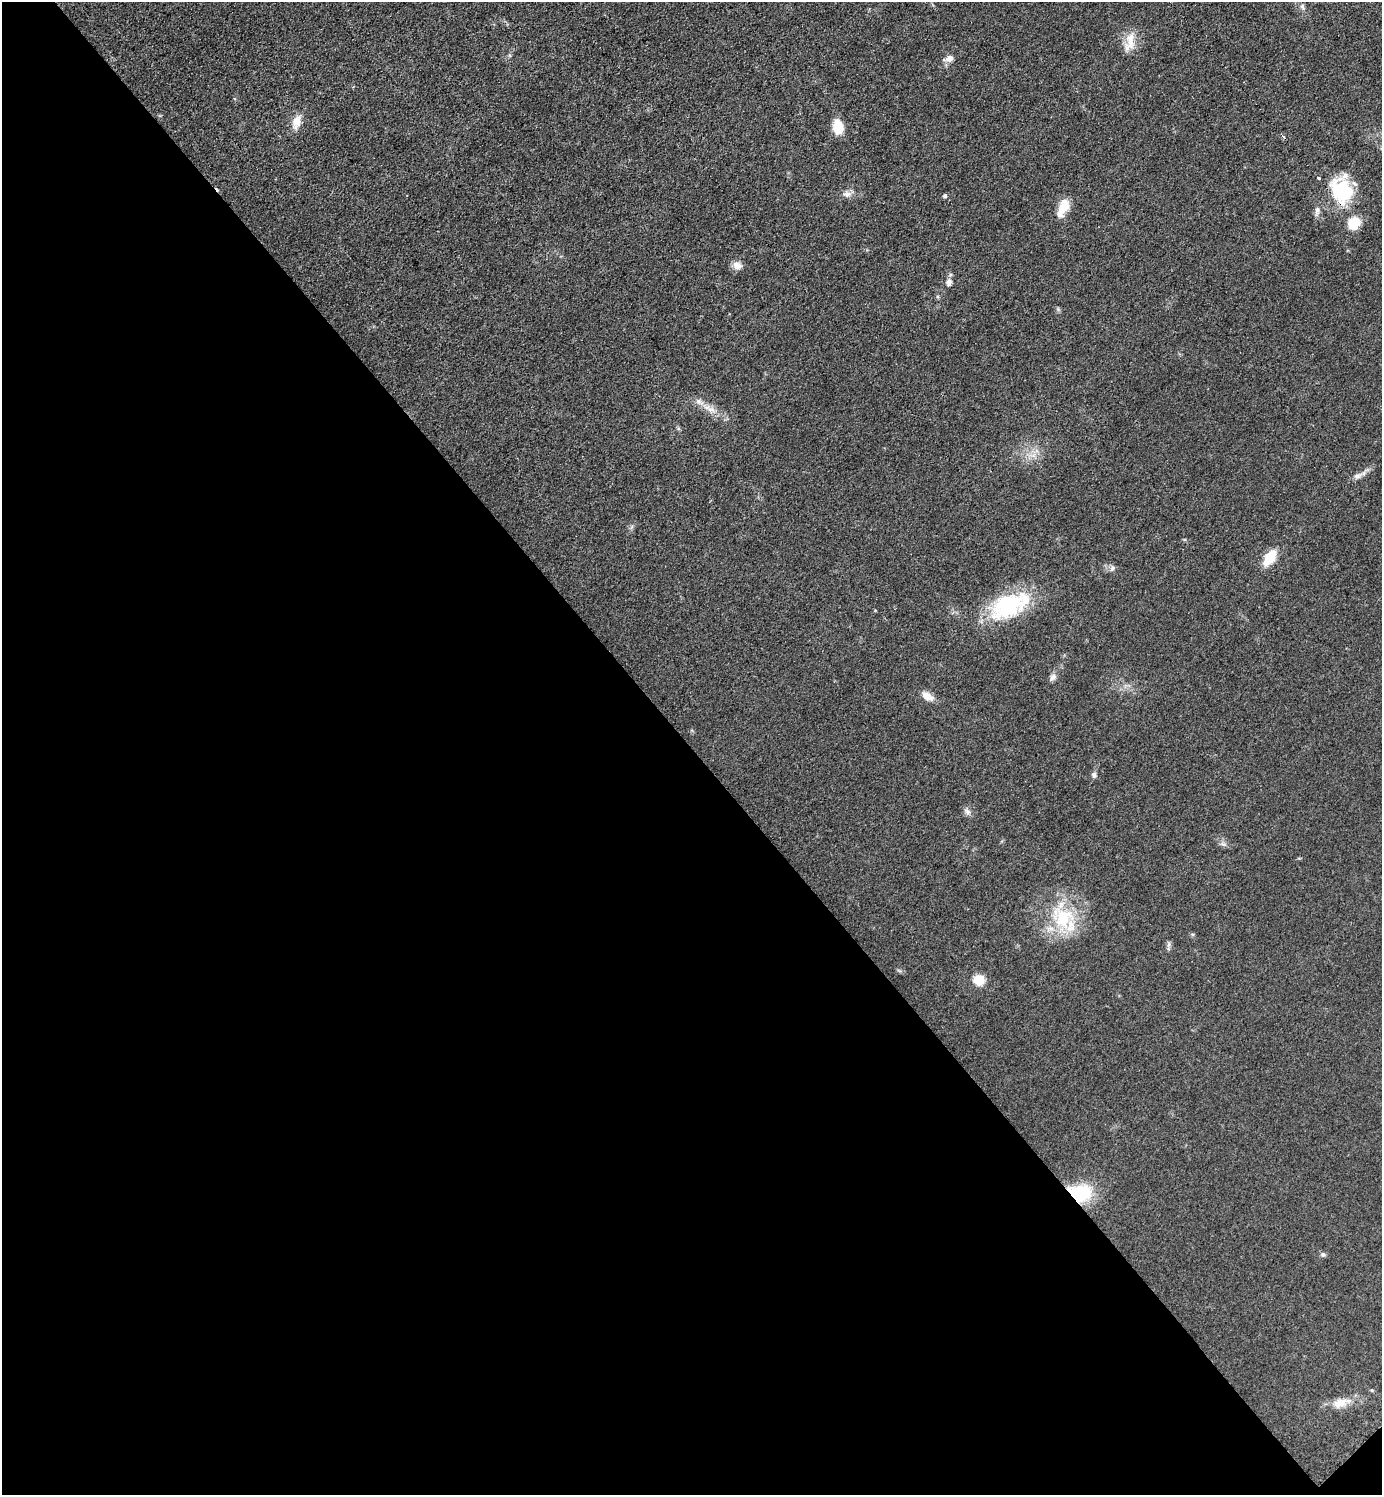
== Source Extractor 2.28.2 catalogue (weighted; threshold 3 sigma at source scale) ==
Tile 14 of 4 x 4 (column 2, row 4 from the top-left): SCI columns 1587-2966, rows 13-1505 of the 6030 x 6036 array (HDU 1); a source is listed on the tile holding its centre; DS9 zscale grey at full resolution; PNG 1384 x 1497 px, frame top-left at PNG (2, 2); no overlay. Shown black and unused: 50% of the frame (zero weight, under 3 of 5 exposures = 3% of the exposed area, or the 3 px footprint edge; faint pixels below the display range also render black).
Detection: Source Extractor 2.28.2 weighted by HDU 2 'WHT'; one run over the whole footprint, this tile lists its part. Background 0.0488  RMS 0.0059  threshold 0.0263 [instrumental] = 3 sigma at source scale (4.5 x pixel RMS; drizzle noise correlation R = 1.50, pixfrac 1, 0.05/0.05 arcsec/px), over >= 5 px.
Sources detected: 33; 1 cosmic-ray / hot-pixel residue — not listed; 2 inside a brighter listed object's ellipse — not listed separately; the other 30 listed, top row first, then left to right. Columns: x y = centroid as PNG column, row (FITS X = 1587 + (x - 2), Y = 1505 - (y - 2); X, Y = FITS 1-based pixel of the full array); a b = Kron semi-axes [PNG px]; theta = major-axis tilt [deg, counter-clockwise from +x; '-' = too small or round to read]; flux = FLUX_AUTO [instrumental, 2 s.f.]
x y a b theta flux
1302 7 8 6 -69 1.4
1130 42 29 11 77 8.8
949 58 10 8 18 3.2
297 122 19 10 74 6
838 127 15 11 -81 11
1342 191 30 23 -55 36
847 194 12 8 10 3
945 196 5 4 - 1.3
1063 208 24 11 65 8.8
1317 210 11 6 84 2.3
1354 223 13 12 - 12
737 265 13 9 -22 3.6
949 282 10 7 77 2.3
699 401 8 7 - 2.3
711 409 12 4 -11 2.6
1357 476 11 6 7 2.4
1270 558 16 9 56 14
1112 568 8 5 28 1.7
1009 605 53 27 26 46
1053 677 10 7 50 2.3
927 696 13 8 -29 5.8
1094 775 8 7 - 1.7
967 812 9 6 -49 2
1224 844 9 3 -6 1.3
1063 918 34 29 -41 35
1169 944 8 4 71 1.2
979 980 6 5 - 33
1080 1193 27 20 -2 28
1323 1254 7 6 - 1.3
1340 1403 20 11 20 7.6
Overlapping masked pixels (flux is a lower limit): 2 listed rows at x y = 1342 191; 1080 1193